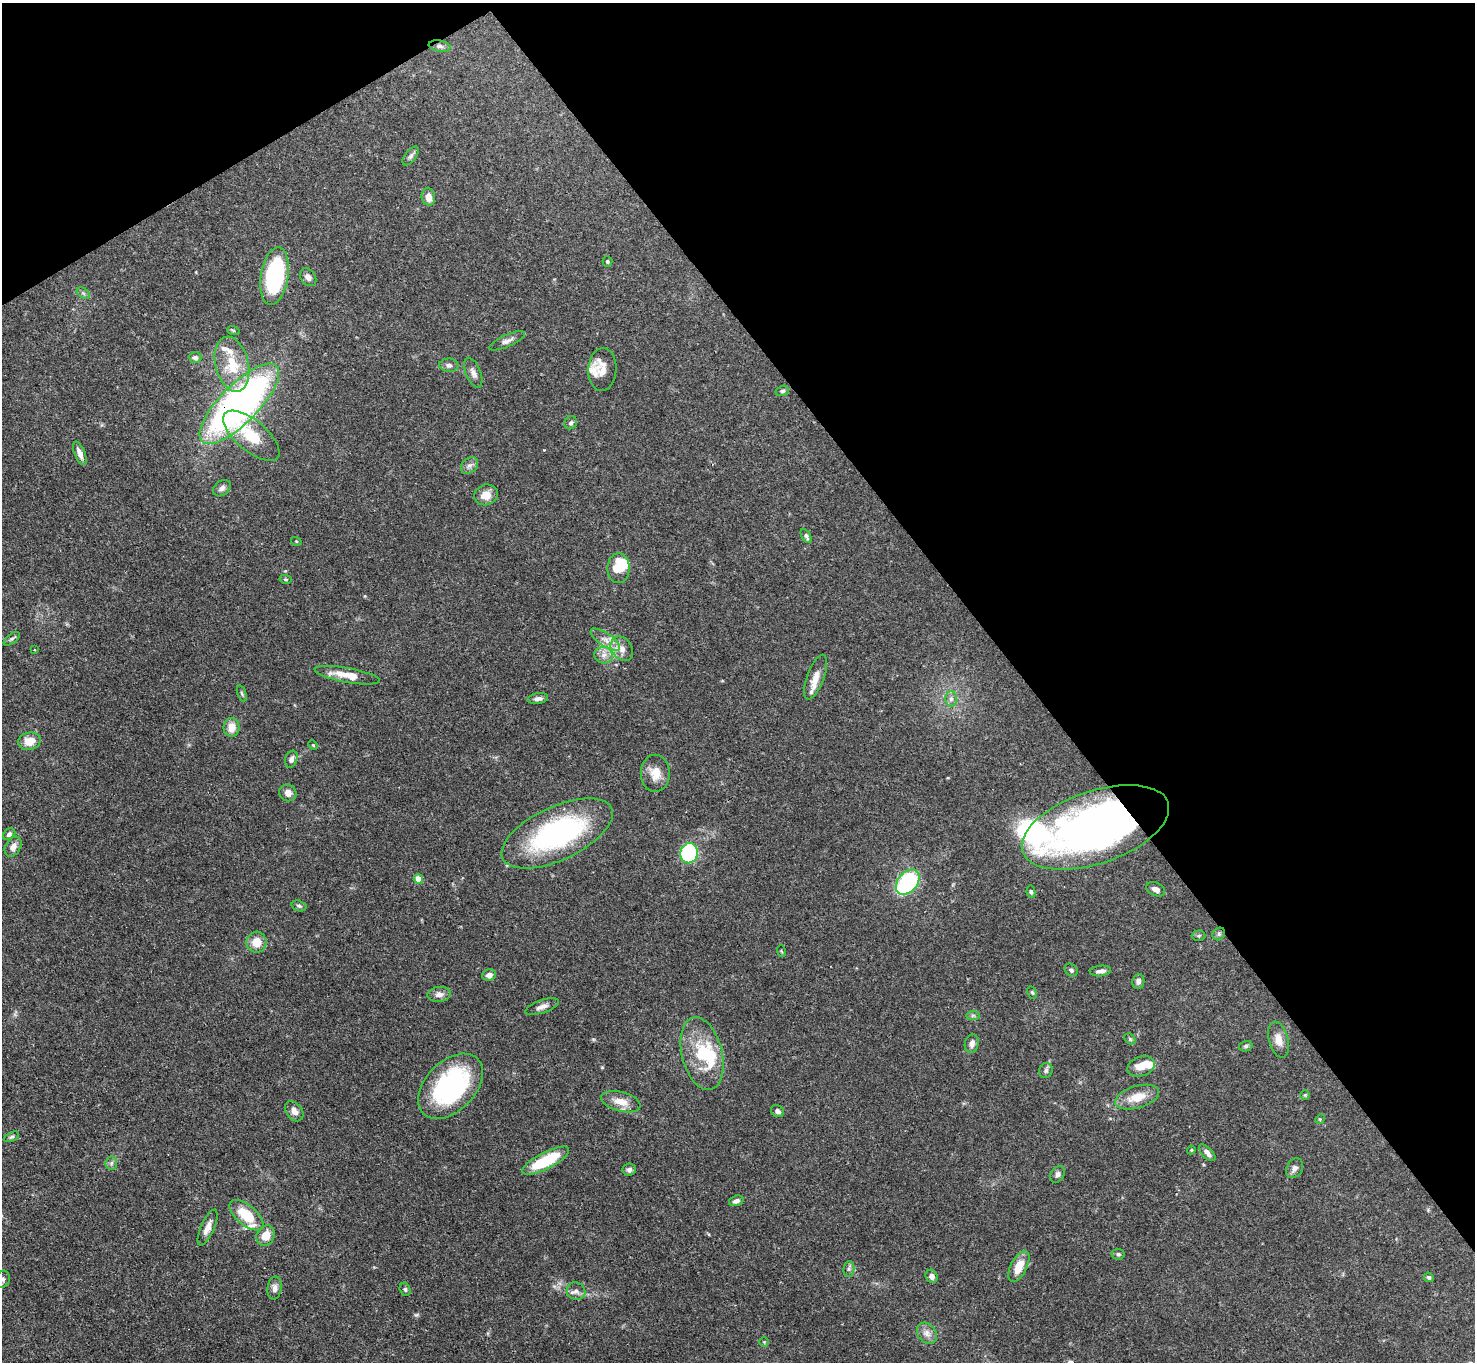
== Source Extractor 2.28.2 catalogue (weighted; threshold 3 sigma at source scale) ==
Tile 3 of 4 x 4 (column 3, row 1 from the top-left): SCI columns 2948-4420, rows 4234-5593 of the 5894 x 5887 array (HDU 1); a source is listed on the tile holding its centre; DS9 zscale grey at full resolution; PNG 1477 x 1364 px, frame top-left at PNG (2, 3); each listed source drawn as its Kron ellipse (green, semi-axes under 4 px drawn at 4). Shown black and unused: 35% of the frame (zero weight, under 3 of 4 exposures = <1% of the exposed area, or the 3 px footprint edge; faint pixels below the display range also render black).
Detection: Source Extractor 2.28.2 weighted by HDU 2 'WHT'; one run over the whole footprint, this tile lists its part. Background 0.131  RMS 0.0044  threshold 0.0199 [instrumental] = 3 sigma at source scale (4.5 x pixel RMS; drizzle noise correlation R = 1.50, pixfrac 1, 0.05/0.05 arcsec/px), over >= 5 px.
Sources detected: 109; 3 inside a brighter object's white glare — neither listed nor drawn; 5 inside a brighter listed object's ellipse — not listed separately; the other 101 listed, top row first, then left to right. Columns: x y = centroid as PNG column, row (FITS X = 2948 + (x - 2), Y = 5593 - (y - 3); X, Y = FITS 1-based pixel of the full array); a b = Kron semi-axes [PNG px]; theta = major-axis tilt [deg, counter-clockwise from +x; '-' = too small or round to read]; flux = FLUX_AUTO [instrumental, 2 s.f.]
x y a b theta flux
440 46 11 5 -9 1.5
411 156 11 5 54 1.3
428 197 9 6 -76 3.9
607 261 5 5 - 0.63
274 276 29 14 81 54
308 277 10 7 -55 1.9
83 293 7 4 -34 0.97
233 330 6 4 -19 0.55
507 341 19 6 25 2.2
195 357 6 5 - 1.4
232 364 28 16 -76 15
449 365 9 6 -1 1.5
602 369 21 14 87 5.4
473 373 16 7 -68 2.4
782 391 7 5 16 0.88
239 404 53 19 45 190
571 423 7 6 - 1.1
251 436 34 15 -40 15
80 453 12 5 -67 2.6
469 465 9 7 42 1.8
222 488 10 7 40 1.8
486 495 12 10 17 5
806 536 8 4 -61 1
296 541 5 3 - 0.4
619 568 15 11 90 11
285 579 6 4 -11 0.54
12 639 9 4 37 0.97
605 640 17 6 -34 3.5
622 649 13 10 -54 3.8
34 650 4 2 - 0.3
604 655 9 8 - 2.7
347 675 33 7 -10 7.6
816 677 24 8 70 5.8
242 693 8 4 -69 0.69
538 699 10 5 9 1.6
951 699 7 6 - 1.6
231 727 9 8 - 5.2
29 741 11 8 12 5.7
313 745 5 4 - 0.46
291 759 8 6 70 2.1
655 773 18 14 90 6.1
288 793 9 8 - 2.7
1095 827 77 36 19 230
557 833 60 26 25 73
9 834 7 5 43 1.2
13 847 11 7 58 2.7
689 853 10 8 79 49
418 879 5 4 - 7.1
908 882 14 9 49 49
1156 889 10 6 -24 3.7
1031 892 6 4 -79 0.68
299 906 7 5 -16 0.81
1219 934 7 5 48 0.95
1199 936 7 5 1 0.79
256 942 10 10 - 6
781 951 6 3 -70 0.44
1071 970 7 6 - 1.3
1100 971 11 5 7 1.9
489 975 7 6 - 2
1138 981 7 6 - 1.8
1032 992 6 4 -63 0.64
439 994 12 7 6 2.3
542 1007 18 6 19 2.5
973 1015 7 4 0 0.84
1130 1039 6 4 -47 0.76
1279 1040 18 9 -76 4.1
972 1043 9 7 73 2.2
1246 1046 7 5 14 0.86
702 1054 37 20 -76 24
1141 1066 14 9 19 6.1
1046 1071 7 6 - 1.1
450 1086 38 25 46 66
1305 1095 5 5 - 0.52
1137 1097 23 11 17 8
621 1102 20 9 -15 6
294 1111 11 8 -53 2.8
777 1111 7 5 -35 1.5
1320 1119 5 4 - 0.47
11 1137 8 4 26 0.81
1191 1150 4 4 - 0.43
1207 1153 10 5 -47 1.9
546 1161 26 8 27 22
111 1163 6 6 - 1.1
1295 1168 10 7 62 1.8
629 1170 6 6 - 1.4
1057 1174 9 6 55 1.5
736 1201 7 5 16 1.6
246 1215 20 10 -39 14
208 1228 19 6 67 3.4
266 1236 10 8 62 6.3
1118 1254 6 5 - 0.85
1019 1266 17 8 63 8
849 1269 8 5 84 1.2
932 1276 7 6 - 2
1429 1277 5 4 - 0.86
3 1279 9 7 68 1.4
274 1288 11 7 82 2.1
405 1289 7 5 -75 0.87
576 1291 9 8 - 1.9
927 1333 11 9 -52 2.8
764 1342 4 4 - 0.44
Overlapping masked pixels (flux is a lower limit): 2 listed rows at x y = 239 404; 1095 827
Isophote crosses this tile's border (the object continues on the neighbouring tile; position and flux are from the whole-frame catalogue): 1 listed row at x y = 3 1279